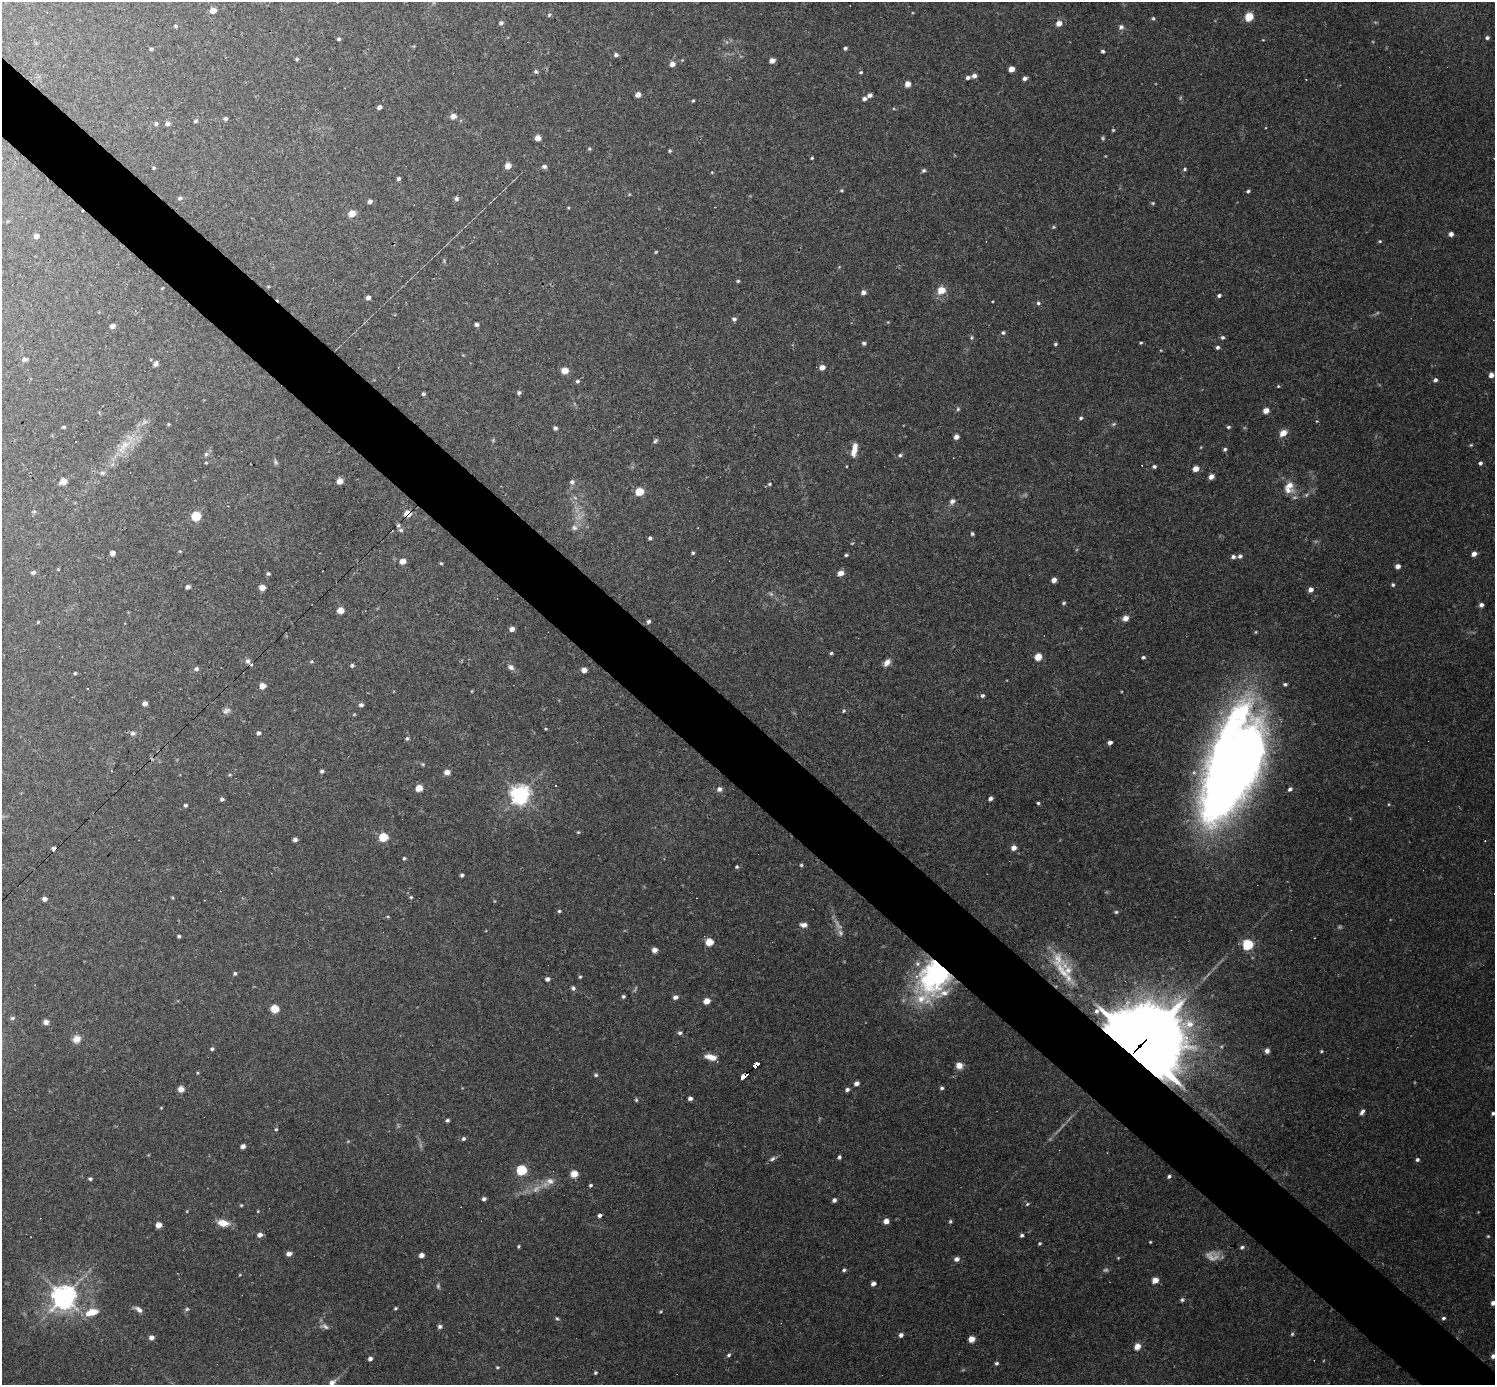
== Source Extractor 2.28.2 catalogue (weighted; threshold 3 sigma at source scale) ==
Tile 11 of 4 x 4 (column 3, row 3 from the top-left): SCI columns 2988-4480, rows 1676-3058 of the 5974 x 5974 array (HDU 1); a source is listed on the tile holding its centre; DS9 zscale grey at full resolution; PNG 1497 x 1387 px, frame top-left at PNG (2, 2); no overlay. Shown black and unused: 6% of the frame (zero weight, under 3 of 4 exposures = <1% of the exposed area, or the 3 px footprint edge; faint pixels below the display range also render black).
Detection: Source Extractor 2.28.2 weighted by HDU 2 'WHT'; one run over the whole footprint, this tile lists its part. Background 0.0462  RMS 0.0027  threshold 0.012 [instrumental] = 3 sigma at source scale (4.5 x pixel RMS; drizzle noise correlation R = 1.50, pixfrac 1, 0.05/0.05 arcsec/px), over >= 5 px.
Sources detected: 330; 18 too faint to see at this stretch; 3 inside a brighter object's white glare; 8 cosmic-ray / hot-pixel residue — not listed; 5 inside a brighter listed object's ellipse — not listed separately; the other 296 listed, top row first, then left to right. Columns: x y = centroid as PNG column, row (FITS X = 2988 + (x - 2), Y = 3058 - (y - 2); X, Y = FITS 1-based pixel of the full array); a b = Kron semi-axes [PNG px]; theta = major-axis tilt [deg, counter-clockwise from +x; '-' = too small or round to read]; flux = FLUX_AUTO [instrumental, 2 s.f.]
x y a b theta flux
213 10 5 5 - 2.4
549 15 6 5 - 0.45
1249 17 6 5 - 5.7
1153 18 4 4 - 0.37
501 23 5 5 - 0.64
1059 23 7 6 - 1.8
175 26 5 4 - 0.4
1121 27 7 6 - 0.91
1487 38 5 5 - 0.6
339 39 4 4 - 0.49
1263 40 4 3 - 0.18
845 48 4 4 - 0.53
151 49 4 4 - 0.36
1103 51 4 4 - 0.54
616 55 5 4 - 0.72
297 59 4 4 - 0.35
772 60 5 4 - 2.1
672 64 5 5 - 1.7
1011 69 5 4 - 2.4
536 72 6 5 - 0.49
861 72 5 4 - 0.36
974 76 5 4 - 1
968 77 5 4 - 0.75
1025 78 5 4 - 0.88
907 84 5 4 - 2.3
638 95 5 4 - 1.8
870 95 5 4 - 1
864 99 5 4 - 0.89
693 101 4 3 - 0.32
379 107 4 4 - 0.85
894 109 5 3 - 0.27
453 116 5 5 - 2.2
225 119 5 4 - 0.63
196 121 6 5 - 0.49
156 124 6 4 -78 0.44
167 124 5 5 - 1.1
1113 130 4 4 - 0.29
538 138 5 5 - 2.3
589 149 5 4 - 0.36
670 151 4 4 - 0.37
812 158 3 3 - 0.29
508 165 5 5 - 2.3
544 166 6 5 - 0.79
154 168 4 3 - 0.3
1185 169 5 4 - 0.39
924 170 6 5 - 0.52
398 178 4 4 - 0.54
841 190 5 4 - 0.34
1248 191 4 4 - 0.41
180 198 7 5 8 0.59
456 199 6 5 - 0.71
370 201 5 4 - 0.9
1153 203 5 4 - 0.31
352 213 6 5 - 2.8
1053 227 5 4 - 0.33
1451 234 4 4 - 1.1
36 236 4 4 - 1.6
1380 241 5 4 - 0.3
656 252 4 3 - 0.28
738 281 5 4 - 0.35
162 288 4 3 - 0.22
941 290 10 9 - 3
863 292 5 4 - 1.2
1219 295 5 4 - 0.62
368 297 4 4 - 1.1
1038 303 5 5 - 0.56
734 319 6 5 - 0.61
477 324 4 4 - 0.79
112 326 5 4 - 1.4
1003 333 5 4 - 0.5
972 337 6 4 73 0.4
1223 337 5 4 - 0.6
864 343 5 5 - 0.51
1141 343 4 3 - 0.31
1055 344 5 3 - 0.38
1218 347 4 4 - 0.61
25 359 6 5 - 0.93
156 364 6 5 - 0.99
822 367 5 4 - 1.9
565 371 6 5 - 2.8
1491 375 5 4 - 1.4
1435 380 5 4 - 0.66
577 381 5 4 - 0.49
1278 386 4 4 - 0.24
519 393 5 4 - 0.56
423 394 4 4 - 0.46
958 409 6 5 - 0.4
1266 410 5 4 - 2.4
1081 418 5 4 - 0.47
168 424 5 3 - 0.25
1113 424 6 5 - 0.43
63 427 4 3 - 0.4
1228 427 5 4 - 0.42
555 428 4 4 - 0.69
1283 433 8 6 37 2.5
956 437 4 4 - 1.4
655 441 7 5 57 0.51
125 445 20 10 39 4.5
1225 449 5 4 - 0.56
854 450 16 6 79 2.7
206 454 6 6 - 0.56
900 455 5 5 - 0.48
276 462 9 5 -60 0.54
206 463 4 3 - 0.24
1480 463 5 4 - 0.56
1154 466 4 4 - 0.51
1196 469 6 5 - 2.1
102 473 7 5 9 0.65
1211 477 5 4 - 2.2
63 481 5 5 - 3.7
340 481 5 4 - 2.6
572 482 7 6 - 0.8
769 484 4 3 - 0.34
1289 485 14 11 28 2.6
639 492 5 5 - 9.6
952 501 6 5 - 1.1
34 512 6 4 2 0.36
408 513 5 5 - 3.8
196 516 5 5 - 15
574 528 9 7 -18 1
401 530 7 5 -14 0.6
972 534 4 4 - 0.43
650 538 4 4 - 0.53
852 543 4 3 - 0.21
112 553 4 4 - 1.5
693 553 4 4 - 0.39
1474 554 4 4 - 2
846 555 4 3 - 0.39
1240 556 5 5 - 0.68
1233 557 6 5 - 0.7
403 561 5 4 - 2.6
441 563 4 4 - 0.28
1398 566 4 4 - 1.4
58 569 4 4 - 0.24
33 572 5 4 - 0.65
841 573 5 5 - 2.3
268 574 4 4 - 0.5
1054 580 4 4 - 1.7
1393 585 5 4 - 0.43
188 587 4 4 - 1.1
262 588 5 5 - 2.1
1310 590 5 4 - 1.3
1064 603 5 4 - 0.4
1481 605 5 5 - 0.87
340 610 5 5 - 3.5
1125 618 6 5 - 1.9
38 622 3 3 - 0.22
648 622 5 4 - 0.58
512 629 5 5 - 1.1
831 653 4 4 - 0.38
1038 657 5 5 - 5.1
1143 657 5 4 - 0.52
248 661 8 6 70 0.99
887 662 9 6 43 1.6
352 665 5 4 - 0.48
511 667 8 6 -48 1
196 669 6 5 - 0.79
584 670 5 4 - 1.6
75 673 4 4 - 0.3
1285 684 5 4 - 0.5
262 686 5 4 - 2.5
472 691 5 3 - 0.2
982 695 5 5 - 0.55
145 703 4 4 - 1.3
361 705 5 4 - 0.95
226 711 11 7 31 1
844 711 5 4 - 0.36
546 729 4 3 - 0.24
133 733 6 6 - 0.71
258 733 5 4 - 0.64
407 738 6 5 - 0.46
1110 742 4 4 - 1.1
423 764 5 4 - 0.3
112 771 3 2 - 0.18
322 771 4 4 - 0.56
447 772 6 5 - 1.6
419 788 5 5 - 3.5
719 789 7 6 - 0.96
1290 789 4 4 - 0.96
1221 791 71 50 46 150
520 795 7 6 - 140
990 798 4 4 - 0.87
222 799 5 4 - 0.55
1038 803 3 3 - 0.36
185 805 4 4 - 0.48
578 832 4 4 - 0.29
383 837 7 6 - 5.7
295 840 5 4 - 0.88
53 848 6 4 15 0.84
1014 848 5 5 - 1.7
404 858 4 4 - 0.36
801 865 4 4 - 0.36
737 867 5 4 - 0.42
462 875 4 3 - 0.53
411 897 4 4 - 0.33
45 899 4 4 - 1.2
559 911 5 4 - 0.39
1116 912 5 5 - 0.39
804 925 8 5 0 1.2
179 936 3 3 - 0.45
1314 938 2 2 - 0.16
709 942 5 5 - 5.5
1248 945 5 5 - 27
654 950 5 4 - 1.6
1062 971 45 12 -52 8.5
235 973 5 5 - 0.47
935 975 38 28 61 48
580 977 5 4 - 0.33
547 979 5 4 - 0.96
573 988 6 5 - 0.62
623 996 4 4 - 0.5
675 997 5 5 - 1
707 1001 5 4 - 3.4
275 1009 6 5 - 5.6
12 1018 7 5 16 0.51
46 1022 5 4 - 1.6
680 1033 6 5 - 0.56
77 1039 8 7 - 2.5
1141 1044 30 24 34 3100
212 1049 5 4 - 0.46
1267 1051 5 5 - 0.97
711 1057 12 6 -14 2.8
757 1064 5 4 - 25
959 1065 8 7 - 1.9
197 1073 5 3 - 0.25
596 1075 6 4 1 0.46
743 1077 6 3 39 50
856 1083 5 4 - 1.2
942 1088 5 4 - 0.5
181 1089 6 5 - 1.8
847 1090 5 4 - 0.78
690 1098 4 4 - 0.92
636 1100 5 4 - 0.34
161 1108 4 2 - 0.21
1362 1112 7 4 59 0.88
1493 1113 4 3 - 0.53
447 1120 4 4 - 0.51
276 1129 4 4 - 0.32
463 1139 6 5 - 0.53
243 1146 4 4 - 1.3
839 1157 4 3 - 0.61
772 1159 9 5 30 0.72
1417 1160 5 4 - 0.55
521 1170 5 5 - 23
574 1174 5 5 - 3.6
1169 1176 5 4 - 0.54
90 1179 4 4 - 0.44
549 1182 20 10 34 2.7
590 1185 4 4 - 0.4
484 1199 4 4 - 0.88
834 1200 4 4 - 0.79
1027 1204 5 4 - 0.33
241 1205 4 4 - 0.27
187 1211 4 3 - 0.22
258 1211 4 4 - 0.21
600 1215 4 4 - 0.72
886 1221 6 6 - 1.4
950 1221 5 4 - 0.4
223 1223 13 7 -11 3.3
159 1225 5 5 - 1.9
260 1235 5 5 - 1.5
1022 1235 4 4 - 0.57
1488 1236 4 4 - 0.25
1150 1242 3 3 - 0.22
1040 1243 4 4 - 0.34
518 1246 4 3 - 0.3
1242 1247 6 4 29 0.55
289 1254 5 5 - 1.3
421 1255 4 4 - 1.4
957 1259 6 5 - 1
844 1270 5 4 - 0.47
1155 1280 5 4 - 4.2
873 1284 4 4 - 1.2
438 1286 7 5 -89 0.5
64 1297 8 7 - 270
1182 1300 6 5 - 0.48
1493 1303 5 5 - 0.93
395 1308 4 3 - 0.36
139 1309 10 5 -38 1.1
187 1309 6 5 - 0.45
91 1312 13 7 16 4.6
557 1318 5 4 - 0.42
1443 1318 4 4 - 0.52
325 1326 12 6 -22 0.94
440 1326 5 5 - 0.68
901 1335 5 4 - 0.88
151 1337 5 5 - 1.3
972 1339 5 4 - 3.8
1137 1346 6 5 - 2.4
729 1355 5 4 - 0.48
1493 1356 4 4 - 1.2
370 1359 5 4 - 0.79
996 1363 5 4 - 0.5
497 1367 5 4 - 0.31
595 1373 4 4 - 0.39
332 1383 14 7 50 1.9
Overlapping masked pixels (flux is a lower limit): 5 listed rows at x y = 408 513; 935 975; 1141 1044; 757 1064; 743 1077
Isophote crosses this tile's border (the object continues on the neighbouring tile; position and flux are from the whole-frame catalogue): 4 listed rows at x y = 1493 1113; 1493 1303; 1493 1356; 332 1383